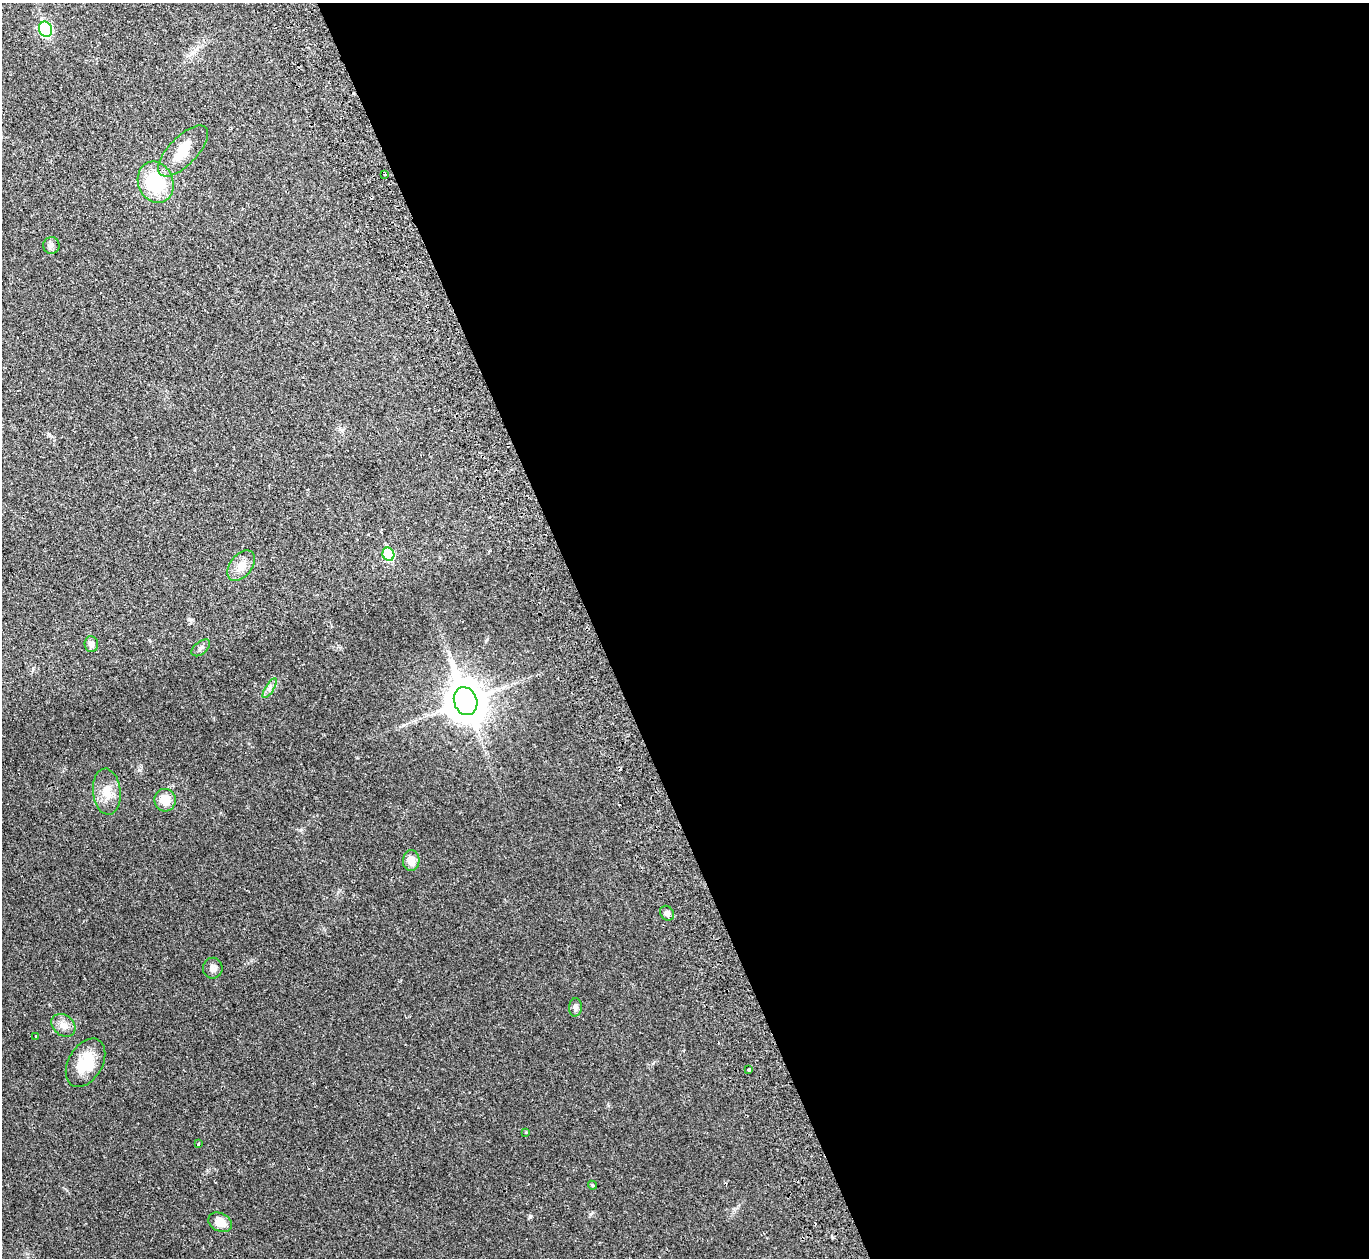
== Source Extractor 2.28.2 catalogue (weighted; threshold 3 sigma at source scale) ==
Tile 8 of 4 x 4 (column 4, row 2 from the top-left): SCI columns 4158-5524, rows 2693-3948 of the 5582 x 5510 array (HDU 1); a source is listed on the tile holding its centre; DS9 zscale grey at full resolution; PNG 1371 x 1260 px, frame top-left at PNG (2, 3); each listed source drawn as its Kron ellipse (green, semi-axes under 4 px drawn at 4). Shown black and unused: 57% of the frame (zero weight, under 2 of 3 exposures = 3% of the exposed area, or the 3 px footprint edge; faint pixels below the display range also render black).
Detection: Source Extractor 2.28.2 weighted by HDU 2 'WHT'; one run over the whole footprint, this tile lists its part. Background 0.0176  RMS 0.004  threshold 0.018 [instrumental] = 3 sigma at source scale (4.5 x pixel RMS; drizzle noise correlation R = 1.50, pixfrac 1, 0.05/0.05 arcsec/px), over >= 5 px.
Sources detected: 27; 1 inside a brighter object's white glare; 1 cosmic-ray / hot-pixel residue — neither listed nor drawn; the other 25 listed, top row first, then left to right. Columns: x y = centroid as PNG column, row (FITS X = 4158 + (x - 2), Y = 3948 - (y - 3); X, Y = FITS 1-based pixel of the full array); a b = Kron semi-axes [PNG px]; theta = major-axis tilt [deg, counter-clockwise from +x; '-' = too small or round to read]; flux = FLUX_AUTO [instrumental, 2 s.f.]
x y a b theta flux
45 29 8 6 -69 39
183 151 33 14 46 8.9
385 175 3 2 - 0.37
156 182 21 17 -68 20
51 245 8 8 - 1.3
388 554 7 6 - 22
241 566 17 11 52 4.2
91 644 8 7 - 1.8
201 648 11 6 39 1.2
270 688 11 4 58 1.3
466 701 14 11 -69 1100
107 792 23 14 -83 6.7
165 800 11 10 - 6.2
411 861 10 8 88 3.6
667 913 8 6 -52 1.1
213 968 10 10 - 1.7
575 1007 9 6 86 1.2
63 1025 13 10 -40 3.1
36 1036 3 2 - 0.51
86 1063 26 17 60 11
749 1069 3 3 - 0.81
526 1132 3 3 - 0.25
198 1143 4 3 - 0.39
592 1185 5 3 - 0.46
220 1222 12 9 -26 4.5
Unlisted compact peaks at least as high as the median listed source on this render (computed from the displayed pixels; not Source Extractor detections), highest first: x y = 530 1216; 139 770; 189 619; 300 830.